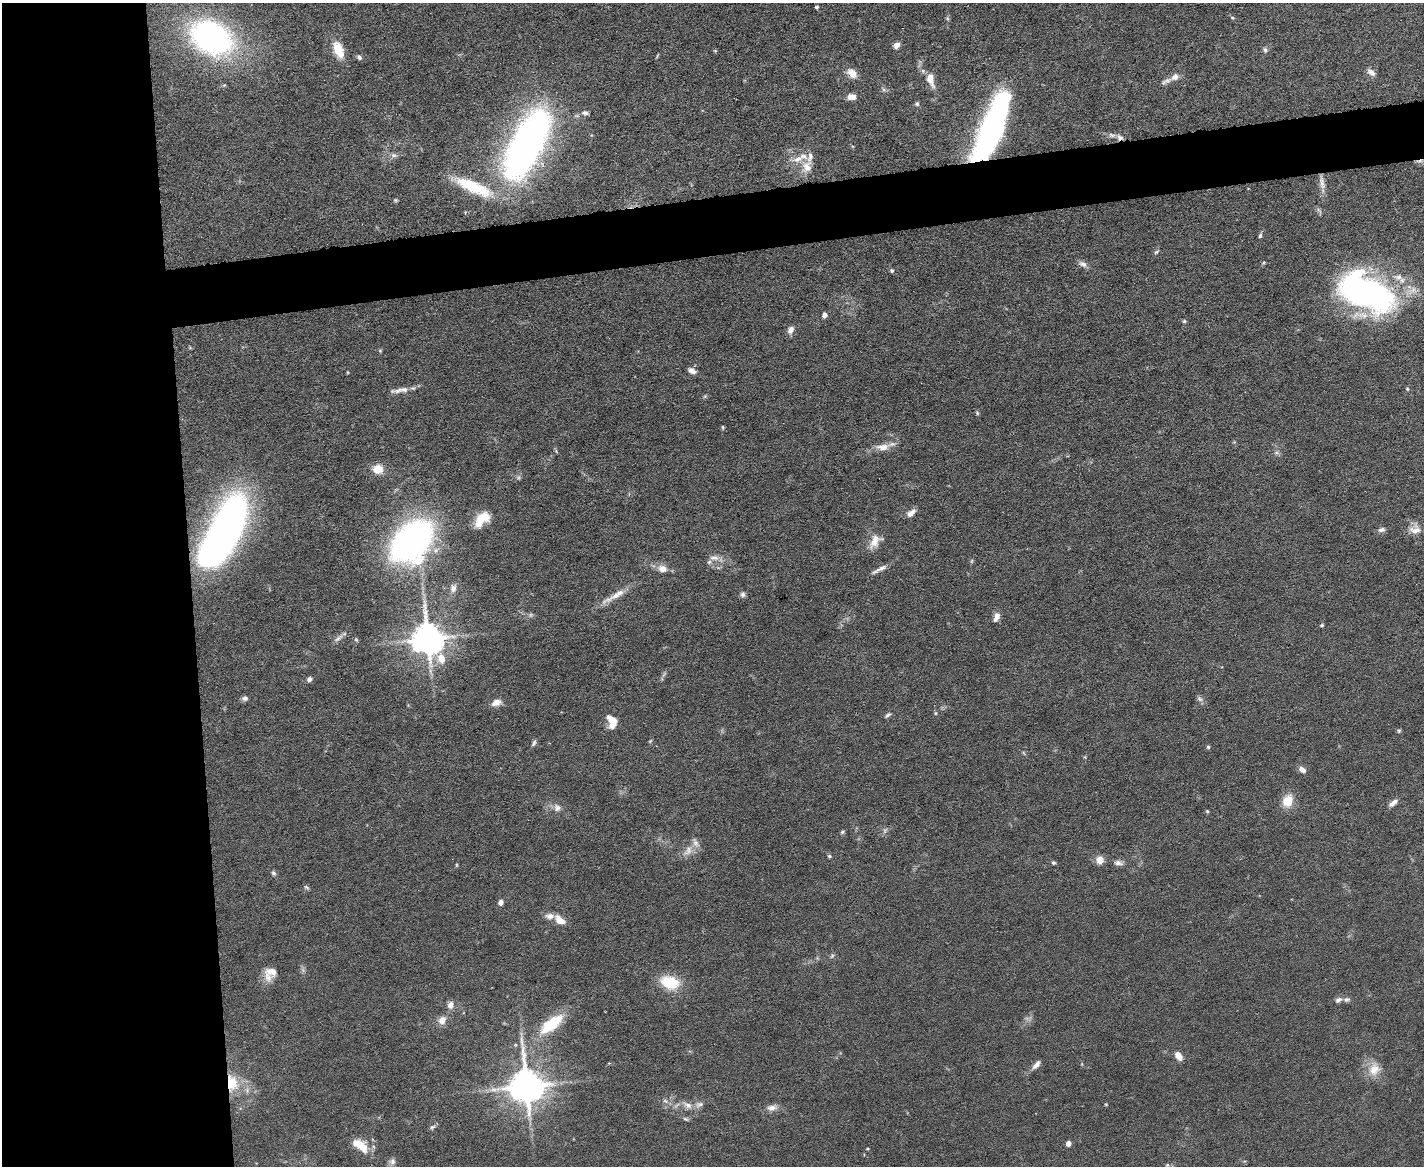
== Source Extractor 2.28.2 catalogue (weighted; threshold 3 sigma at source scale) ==
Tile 7 of 3 x 4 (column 1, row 3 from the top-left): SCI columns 131-1552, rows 1165-2328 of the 4635 x 4656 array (HDU 1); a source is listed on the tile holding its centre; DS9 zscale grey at full resolution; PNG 1426 x 1168 px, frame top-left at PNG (2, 3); no overlay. Shown black and unused: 18% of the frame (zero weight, under 5 of 9 exposures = <1% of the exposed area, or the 3 px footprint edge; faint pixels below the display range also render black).
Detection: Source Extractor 2.28.2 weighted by HDU 2 'WHT'; one run over the whole footprint, this tile lists its part. Background 0.0889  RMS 0.0045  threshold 0.0184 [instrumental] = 3 sigma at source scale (4.09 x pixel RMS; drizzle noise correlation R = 1.36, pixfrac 0.8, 0.05/0.05 arcsec/px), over >= 5 px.
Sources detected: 135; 4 too faint to see at this stretch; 3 inside a brighter object's white glare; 1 cosmic-ray / hot-pixel residue — not listed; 9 inside a brighter listed object's ellipse — not listed separately; the other 118 listed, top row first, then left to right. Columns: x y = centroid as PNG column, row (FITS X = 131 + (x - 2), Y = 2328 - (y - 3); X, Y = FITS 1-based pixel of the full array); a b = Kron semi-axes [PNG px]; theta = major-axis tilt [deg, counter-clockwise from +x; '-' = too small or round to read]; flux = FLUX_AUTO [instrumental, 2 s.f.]
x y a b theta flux
817 7 4 4 - 0.81
947 18 6 4 -72 0.62
1232 18 6 4 -28 0.57
211 37 37 26 -27 120
896 45 8 7 - 2
338 50 23 12 -68 8
1265 50 7 6 - 1
359 57 7 5 -45 1.2
1371 72 14 7 -40 2.2
852 73 8 7 - 6.3
1175 77 15 9 27 3.6
930 79 15 7 -76 5.7
852 97 9 6 0 3.7
917 104 6 6 - 0.82
585 113 9 6 -4 1.3
994 126 62 22 66 110
1119 137 10 7 -26 1.9
526 145 74 28 63 220
394 155 9 6 8 1.5
807 167 16 13 73 5.8
1322 182 22 6 -82 3.6
474 187 49 13 -24 21
395 200 5 4 - 0.58
1260 236 6 5 - 0.84
1156 252 7 3 35 0.63
1263 263 5 4 - 0.54
1083 264 12 7 -25 1.9
892 271 5 4 - 0.7
1399 277 13 9 -10 3.6
1412 290 16 9 31 4.6
1364 294 45 35 -69 92
824 315 5 5 - 1.8
1184 321 5 5 - 0.58
791 330 10 7 62 2.4
380 351 5 5 - 0.48
692 371 10 6 -26 2.1
1407 389 6 3 73 0.48
400 390 28 6 8 3.5
977 413 6 5 - 0.57
723 427 7 3 -82 0.46
882 447 19 9 4 4.3
1276 453 8 4 0 0.87
378 469 10 9 - 6.4
911 513 12 6 38 2.6
481 517 24 11 17 7.6
1381 530 10 6 13 1.4
1415 530 16 11 3 3.9
223 532 69 22 63 300
412 541 44 29 47 160
875 541 20 12 55 5.4
714 558 16 7 -2 2.8
662 569 11 9 -10 3.7
880 569 21 5 28 2.6
453 588 11 8 74 2.6
743 594 8 7 - 1.2
614 596 44 6 30 5.9
996 617 10 6 68 3.2
1322 625 5 4 - 0.58
338 638 15 5 38 1.8
356 639 6 5 - 0.59
428 639 10 9 - 900
441 658 12 8 -76 5.5
664 674 9 3 58 0.91
309 679 6 5 - 1.3
245 698 6 5 - 1.5
1200 699 9 7 -33 1.3
496 702 12 7 20 3.4
935 713 5 4 - 0.52
888 715 9 4 40 0.94
612 721 14 9 -73 6.9
1399 731 5 4 - 0.59
650 741 5 4 - 0.49
534 743 8 5 66 1
1208 747 5 5 - 0.65
1024 753 6 3 -70 0.48
1302 770 9 6 -37 2.2
1288 801 13 10 66 8.3
1393 803 13 6 40 2.2
557 808 10 10 - 2.4
1207 811 4 4 - 0.55
885 830 8 5 65 1
842 832 6 4 34 0.69
695 842 13 7 -72 2.4
829 856 6 4 -17 0.63
1100 860 9 8 - 3.8
1053 863 5 5 - 0.68
1118 863 13 7 -7 1.8
457 865 5 3 - 0.43
273 873 7 5 -50 0.93
306 887 8 5 -28 0.74
501 902 5 5 - 2.3
550 916 12 8 0 2.8
560 920 10 6 -34 6
832 956 7 4 46 0.75
270 973 18 13 50 6.2
670 982 22 14 -17 15
1338 1000 10 6 26 1.5
450 1005 9 8 - 2.5
442 1020 11 9 56 3.3
551 1024 37 14 38 17
515 1045 5 5 - 0.65
1178 1056 9 6 -54 4.2
1036 1065 11 6 50 2.3
1374 1069 18 15 69 6.9
232 1083 17 11 -84 11
527 1086 11 9 -82 1000
665 1101 7 4 -37 0.88
699 1104 12 8 19 2.1
1106 1104 5 3 - 0.36
688 1105 14 8 -31 2.8
772 1108 14 8 5 2.8
686 1119 8 4 -26 0.79
432 1127 8 5 11 1
1068 1143 4 4 - 3.4
361 1146 22 12 -46 7.5
867 1149 4 2 - 0.39
392 1161 9 8 - 1.7
1167 1165 6 5 - 0.78
Overlapping masked pixels (flux is a lower limit): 3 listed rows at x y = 994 126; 1119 137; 232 1083